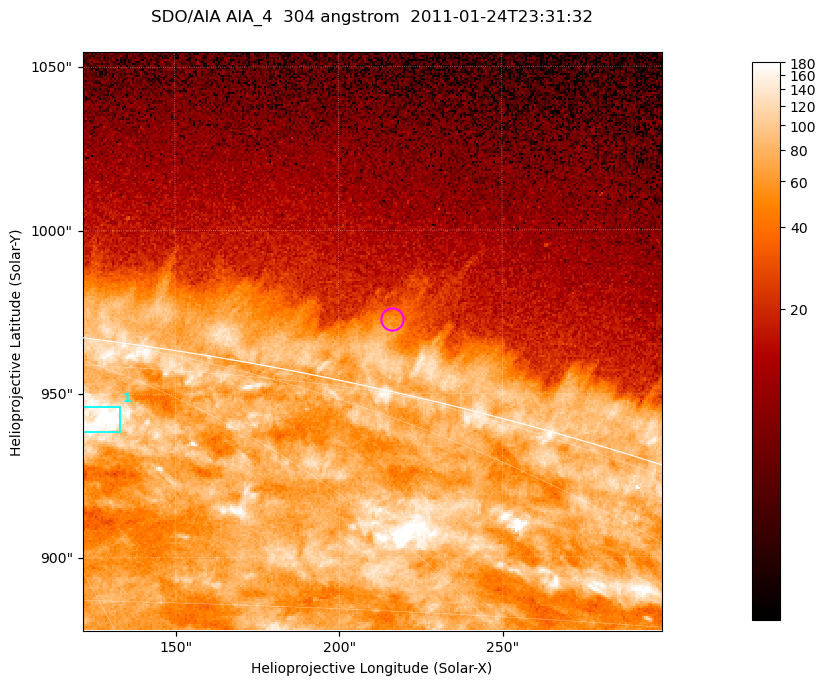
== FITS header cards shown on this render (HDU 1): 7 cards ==
TELESCOP= 'SDO/AIA '           / For AIA: SDO/AIA
INSTRUME= 'AIA_4   '           / For AIA: AIA_ATA1, AIA_ATA2, AIA_ATA3 or AIA_AT
WAVELNTH=                  304 / [angstrom] Wavelength
WAVEUNIT= 'angstrom'           / Wavelength unit: angstrom
DATE-OBS= '2011-01-24T23:31:32.125' / [ISO] Date when observation started; ISO 8
CTYPE1  = 'HPLN-TAN'           / CTYPE1; Typically HPLN
CTYPE2  = 'HPLT-TAN'           / CTYPE2; Typically HPLT

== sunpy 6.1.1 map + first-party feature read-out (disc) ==
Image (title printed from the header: SDO/AIA AIA_4  304 angstrom  2011-01-24T23:31:32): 295 x 295 px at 0.6 arcsec/px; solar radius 975 arcsec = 1624 px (partial field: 0.4% of the solar disc is inside the frame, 41% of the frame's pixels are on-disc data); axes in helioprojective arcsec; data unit not stated in the header (colour bar unlabelled)
Orientation: roll -0.132 deg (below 1 deg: not rotated)
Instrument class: DISC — disc imager (sunpy class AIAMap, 304 A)
Bright regions (active regions / flare kernels): reference = the on-disc median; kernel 3 px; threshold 5 sigma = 106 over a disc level ~74.1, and >= 1.15x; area >= 87 px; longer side >= 4 px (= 2.4 arcsec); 1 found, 1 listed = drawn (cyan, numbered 1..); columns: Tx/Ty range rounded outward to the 2 arcsec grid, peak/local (2 s.f.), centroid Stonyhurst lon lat
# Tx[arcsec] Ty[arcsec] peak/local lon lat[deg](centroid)
1 120..134 938..946 3.6 +22 +70
Off-limb structures (1.02-1.3 R_sun): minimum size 43 px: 5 found; the strongest spans PA ~345..350 deg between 1.02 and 1.03 R_sun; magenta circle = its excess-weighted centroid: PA ~345 deg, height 1.02 R_sun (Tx ~216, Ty ~972 arcsec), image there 2.6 x the reference